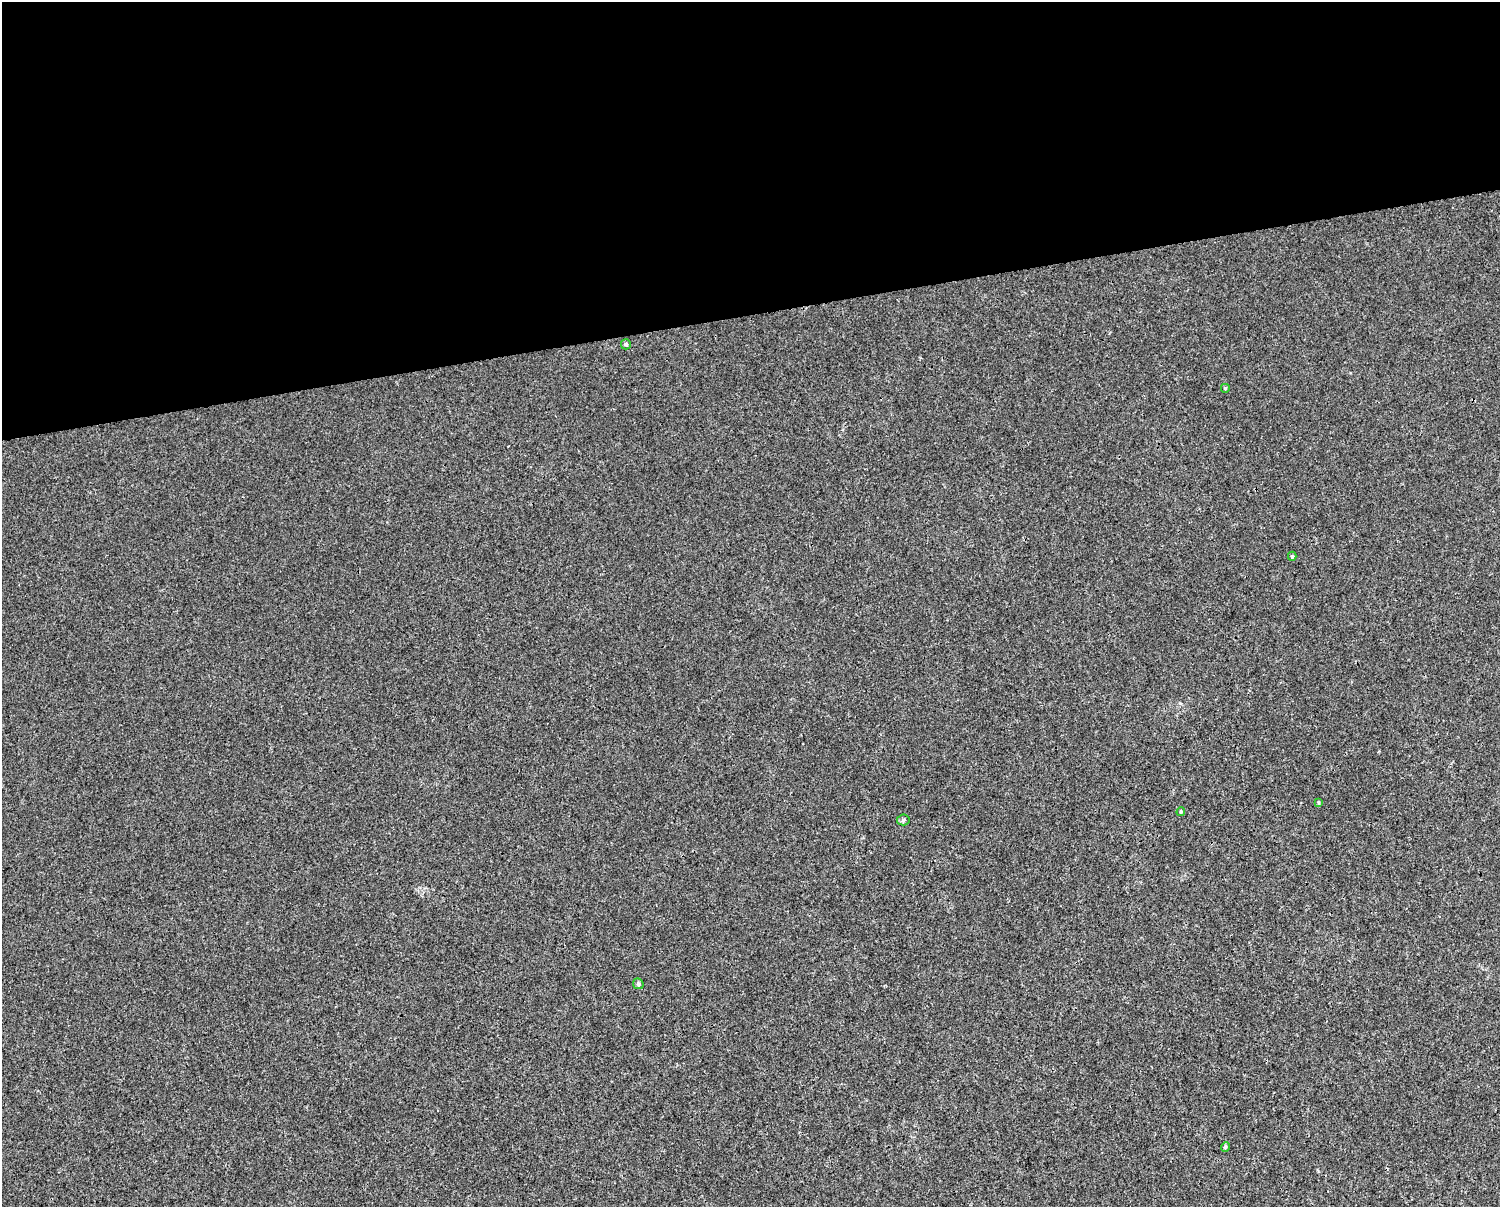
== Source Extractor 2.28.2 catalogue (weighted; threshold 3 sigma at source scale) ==
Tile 2 of 3 x 4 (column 2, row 1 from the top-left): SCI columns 1524-3021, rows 3615-4819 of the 4589 x 4819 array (HDU 1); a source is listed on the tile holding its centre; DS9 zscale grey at full resolution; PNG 1502 x 1209 px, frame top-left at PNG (2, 2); each listed source drawn as its Kron ellipse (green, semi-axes under 4 px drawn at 4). Shown black and unused: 26% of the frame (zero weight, under 3 of 4 exposures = <1% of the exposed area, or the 3 px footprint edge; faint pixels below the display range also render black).
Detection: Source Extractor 2.28.2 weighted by HDU 2 'WHT'; one run over the whole footprint, this tile lists its part. Background 0.00145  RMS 0.002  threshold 0.00914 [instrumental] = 3 sigma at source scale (4.5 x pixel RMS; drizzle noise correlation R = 1.50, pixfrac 1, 0.0396/0.0396 arcsec/px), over >= 5 px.
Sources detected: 8; all 8 listed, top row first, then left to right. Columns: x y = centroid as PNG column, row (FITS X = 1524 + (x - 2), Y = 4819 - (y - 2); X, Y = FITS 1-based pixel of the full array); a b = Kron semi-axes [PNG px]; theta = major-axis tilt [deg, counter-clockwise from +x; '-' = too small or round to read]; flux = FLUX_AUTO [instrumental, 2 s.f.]
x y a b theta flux
626 344 5 5 - 0.45
1225 388 5 5 - 0.28
1292 556 4 4 - 0.31
1318 802 3 3 - 0.18
1181 812 4 3 - 0.23
903 820 6 5 - 0.4
638 984 6 5 - 0.32
1225 1147 5 4 - 0.36